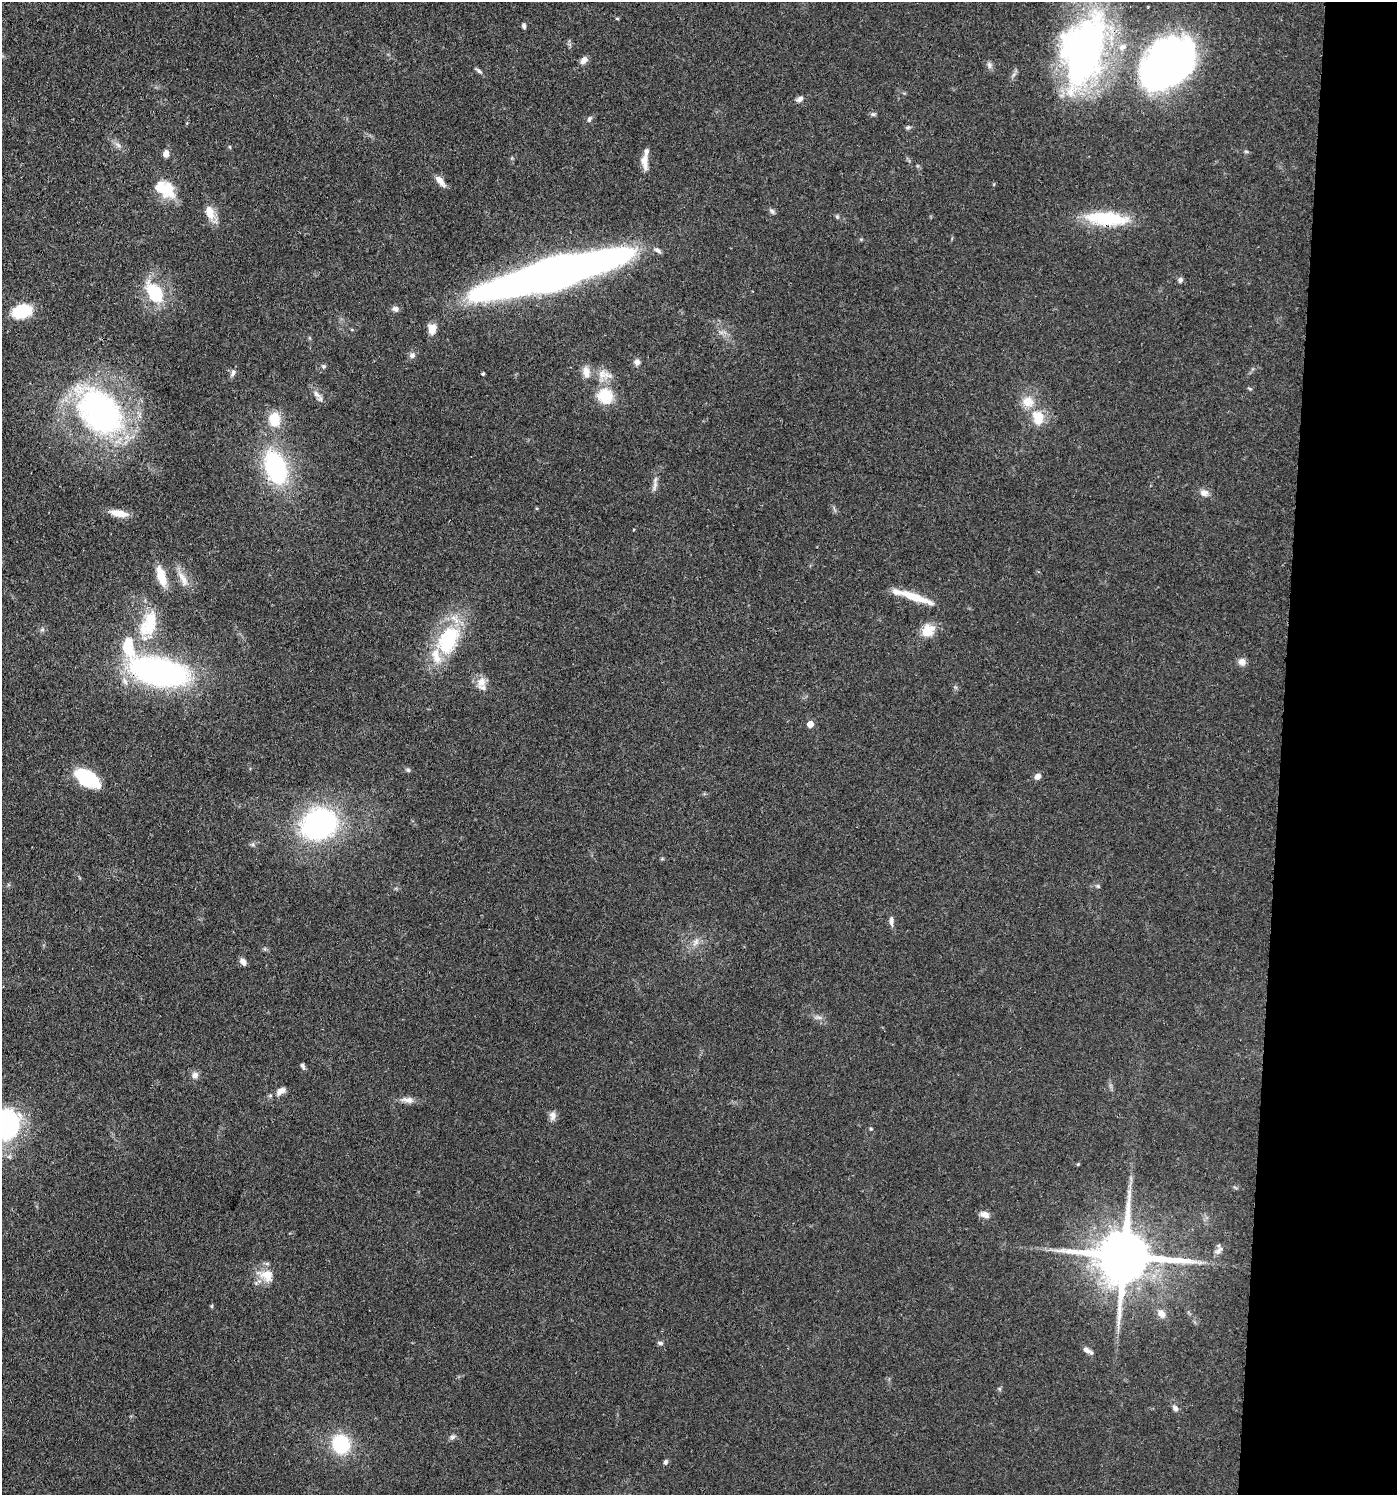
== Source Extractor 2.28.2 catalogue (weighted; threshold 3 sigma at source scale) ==
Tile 6 of 3 x 3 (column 3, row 2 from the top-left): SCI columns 3073-4467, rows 1567-3059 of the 4642 x 4621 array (HDU 1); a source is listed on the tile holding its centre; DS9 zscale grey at full resolution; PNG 1399 x 1497 px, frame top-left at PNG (2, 2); no overlay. Shown black and unused: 8% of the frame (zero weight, under 3 of 4 exposures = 9% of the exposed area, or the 3 px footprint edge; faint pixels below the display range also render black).
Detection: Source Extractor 2.28.2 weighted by HDU 2 'WHT'; one run over the whole footprint, this tile lists its part. Background 0.126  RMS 0.0054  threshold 0.0244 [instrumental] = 3 sigma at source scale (4.5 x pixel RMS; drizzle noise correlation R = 1.50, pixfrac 1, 0.05/0.05 arcsec/px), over >= 5 px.
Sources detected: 95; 2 inside a brighter object's white glare — not listed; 6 inside a brighter listed object's ellipse — not listed separately; the other 87 listed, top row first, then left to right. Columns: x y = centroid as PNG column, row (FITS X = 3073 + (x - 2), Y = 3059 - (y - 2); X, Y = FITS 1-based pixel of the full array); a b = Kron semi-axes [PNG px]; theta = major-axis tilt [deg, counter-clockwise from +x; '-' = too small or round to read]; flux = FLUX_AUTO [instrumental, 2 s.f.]
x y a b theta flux
617 18 5 3 - 0.51
524 26 6 5 - 1.3
1083 51 81 46 76 210
584 60 10 7 49 3.1
1167 63 59 40 37 280
989 65 9 6 -81 1.8
479 71 12 3 -35 1.3
800 99 10 6 30 2
873 114 7 5 -40 1.1
589 119 8 6 58 1.3
908 127 8 4 1 1
118 145 8 5 -45 1.7
230 147 5 3 - 0.57
166 153 8 6 80 3
645 161 21 8 -89 5.4
440 181 15 7 -50 4.1
160 188 26 15 -51 12
772 211 8 6 -54 1.3
209 212 16 9 -70 8.3
837 217 6 5 - 0.83
1106 218 52 15 -4 32
553 273 113 21 15 680
1180 280 7 6 - 1.3
155 293 24 18 -62 26
395 309 7 6 - 2.3
22 311 18 12 15 24
432 329 11 8 89 5.8
412 355 7 7 - 2
637 362 8 8 - 2
324 366 6 5 - 0.94
586 372 18 9 -84 4.5
233 373 10 6 69 1.9
483 374 3 3 - 0.85
602 374 13 12 - 6.1
1250 389 6 3 -19 0.65
316 394 14 7 -49 2.9
605 396 16 14 -55 19
1028 402 16 14 -23 8.4
99 411 59 37 -46 160
1039 417 10 9 - 15
274 419 13 11 -84 14
275 467 30 17 -71 71
1204 493 11 9 -15 3.2
119 513 21 8 -10 7.3
633 530 3 2 - 0.52
161 576 23 9 -72 11
183 579 25 8 -63 5.8
915 597 43 8 -20 14
150 622 36 18 86 22
42 630 7 4 19 0.99
928 630 17 14 46 9.2
448 639 39 23 66 43
128 647 29 14 -80 22
1242 662 9 8 - 3.6
159 672 34 15 -11 240
481 682 16 10 71 5.2
810 724 5 4 - 7.3
408 770 6 5 - 0.96
1037 776 7 6 - 2.9
87 778 24 14 -29 36
319 824 29 24 25 120
1098 886 6 4 -45 0.79
891 921 13 5 -88 2.2
696 942 12 6 66 2.7
243 962 8 6 -46 2.9
819 1017 7 4 -18 1.4
303 1066 8 4 -69 1.4
195 1075 9 8 - 2.5
281 1091 14 8 32 3.5
407 1100 17 8 -6 3.7
552 1116 12 9 90 2.8
5 1123 34 30 70 70
871 1129 5 4 - 0.6
1078 1164 4 4 - 0.48
985 1214 11 7 -22 3.6
1219 1250 14 6 43 2.3
1124 1256 18 15 -6 4000
266 1275 21 15 -23 9.8
212 1306 6 3 71 0.59
1161 1314 9 7 -60 3.9
660 1343 8 5 -8 1.3
1088 1351 13 5 -32 2.7
999 1389 6 4 72 0.77
1175 1408 8 6 -42 2
452 1437 8 6 15 1.5
341 1444 17 15 -64 32
665 1462 6 5 - 1.3
Overlapping masked pixels (flux is a lower limit): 5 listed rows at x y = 1167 63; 1106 218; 553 273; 159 672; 1124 1256
Isophote crosses this tile's border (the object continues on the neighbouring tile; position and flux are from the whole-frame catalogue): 2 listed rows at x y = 1083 51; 5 1123